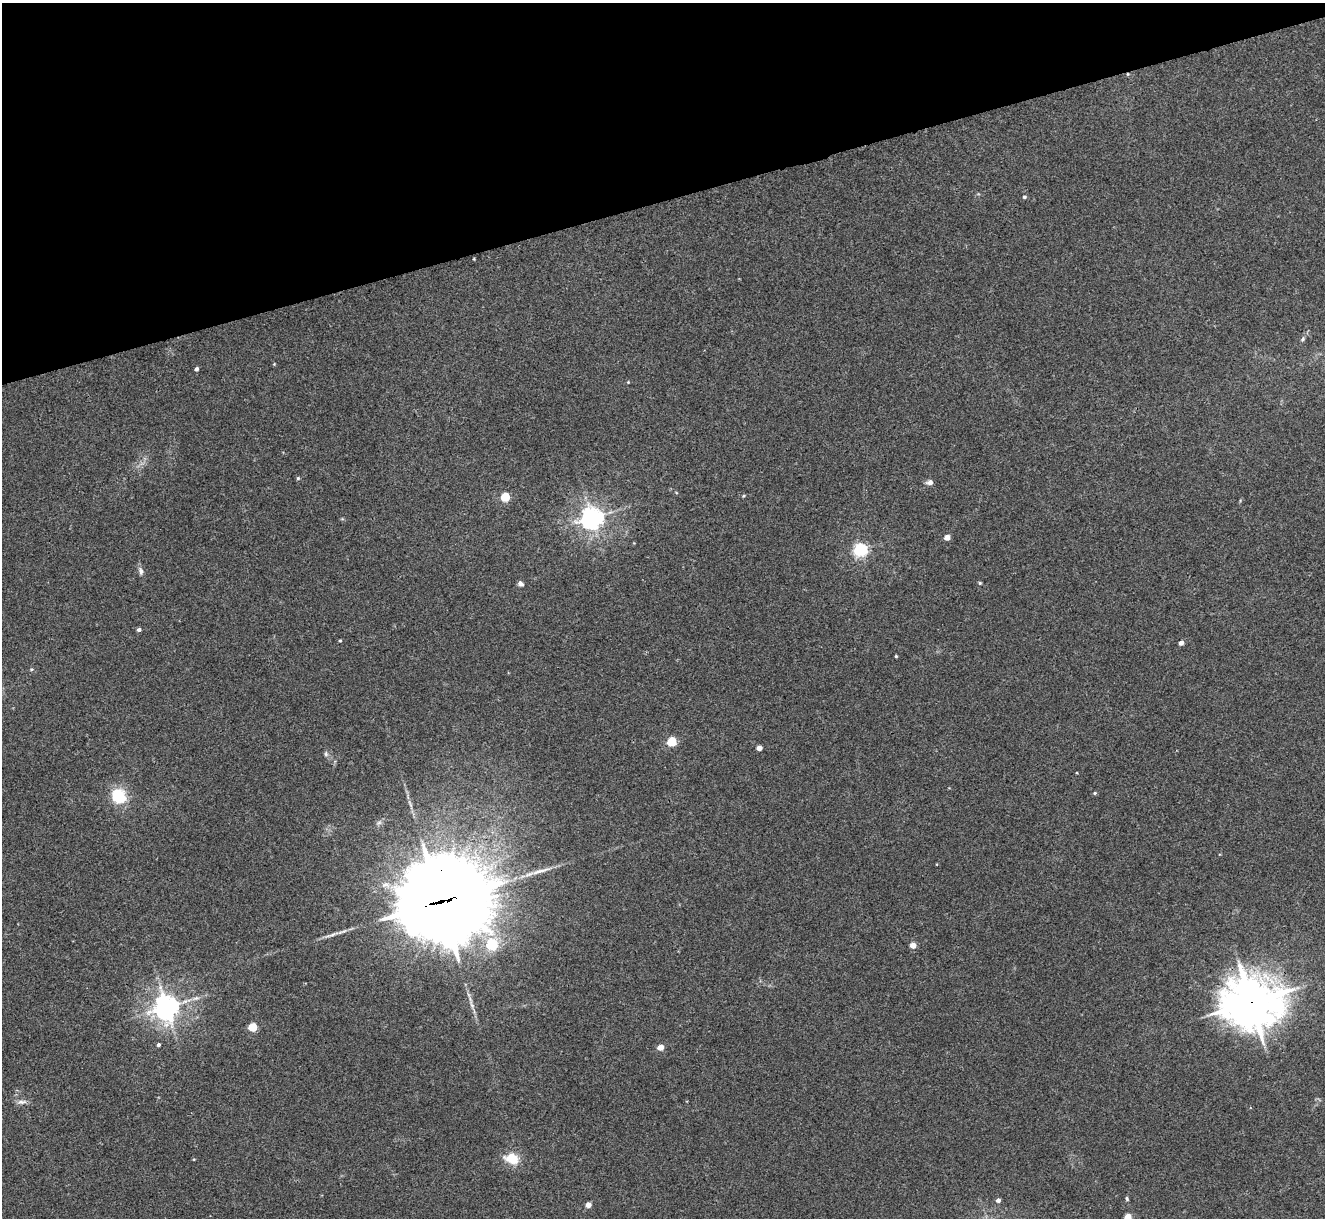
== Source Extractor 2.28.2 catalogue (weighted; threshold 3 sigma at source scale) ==
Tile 3 of 4 x 4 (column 3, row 1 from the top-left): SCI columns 2651-3973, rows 3920-5135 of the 5298 x 5285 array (HDU 1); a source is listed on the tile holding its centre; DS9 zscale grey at full resolution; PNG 1327 x 1220 px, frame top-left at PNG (2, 3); no overlay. Shown black and unused: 16% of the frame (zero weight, under 3 of 4 exposures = <1% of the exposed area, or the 3 px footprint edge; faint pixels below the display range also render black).
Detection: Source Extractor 2.28.2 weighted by HDU 2 'WHT'; one run over the whole footprint, this tile lists its part. Background 0.035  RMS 0.0047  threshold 0.0211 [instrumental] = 3 sigma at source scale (4.5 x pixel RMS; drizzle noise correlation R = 1.50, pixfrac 1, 0.05/0.05 arcsec/px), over >= 5 px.
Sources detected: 41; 1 long thin detection or spike segment (spike, bleed or trail) — not listed; the other 40 listed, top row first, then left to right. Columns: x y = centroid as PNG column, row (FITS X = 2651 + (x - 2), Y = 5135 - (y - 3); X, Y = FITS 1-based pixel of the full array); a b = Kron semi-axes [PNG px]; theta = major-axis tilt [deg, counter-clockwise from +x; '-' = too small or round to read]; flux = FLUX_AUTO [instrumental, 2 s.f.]
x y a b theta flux
1024 197 5 4 - 0.76
1303 339 7 5 69 0.82
274 364 4 4 - 0.36
197 369 4 4 - 1.1
628 382 3 3 - 0.38
298 478 4 4 - 0.68
930 482 8 6 10 1.8
744 496 5 4 - 0.53
505 497 5 5 - 23
592 518 7 7 - 340
947 537 4 4 - 4.9
860 549 6 5 - 100
141 571 10 6 -72 1.7
980 583 4 4 - 0.55
521 584 7 5 -44 1.5
139 630 5 4 - 1.3
340 640 4 3 - 0.44
1181 643 4 4 - 2.7
896 656 3 3 - 0.49
31 669 5 4 - 0.58
672 742 5 5 - 24
759 748 4 4 - 4
326 754 7 5 -78 1
1095 793 5 4 - 0.65
118 796 14 11 -50 21
441 901 33 27 11 8100
332 935 12 4 22 1.8
492 944 5 5 - 51
913 945 4 4 - 6
1251 1002 19 17 -1 1600
166 1007 8 7 - 500
253 1027 5 5 - 18
159 1045 4 4 - 1
660 1047 4 4 - 6.1
21 1102 12 6 3 2
512 1158 13 9 -15 11
1127 1199 6 4 -75 0.69
998 1200 4 4 - 1.6
588 1205 4 4 - 4.2
1128 1217 5 4 - 8.1
Overlapping masked pixels (flux is a lower limit): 2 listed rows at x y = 441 901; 1251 1002
Isophote crosses this tile's border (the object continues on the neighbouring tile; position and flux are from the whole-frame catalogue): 1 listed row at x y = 1128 1217